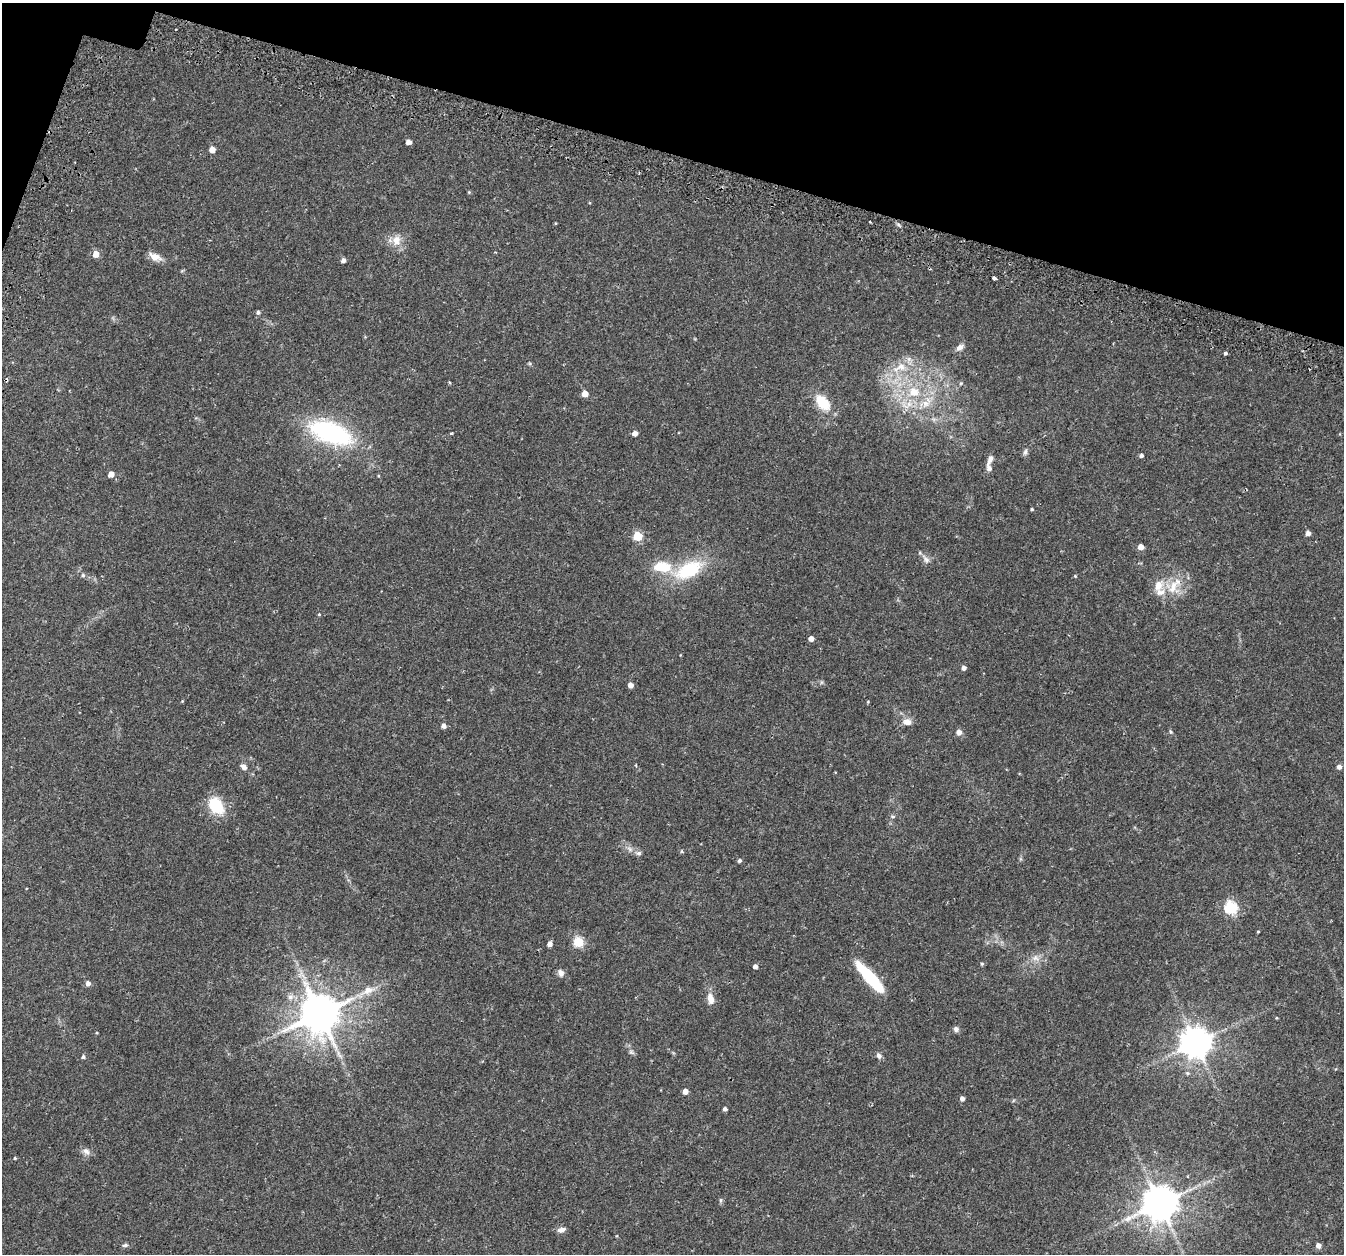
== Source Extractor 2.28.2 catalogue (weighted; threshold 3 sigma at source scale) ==
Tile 2 of 4 x 4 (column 2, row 1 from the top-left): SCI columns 1411-2752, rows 4049-5300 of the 5514 x 5654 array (HDU 1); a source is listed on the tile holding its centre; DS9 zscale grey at full resolution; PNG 1346 x 1256 px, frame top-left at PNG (2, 3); no overlay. Shown black and unused: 13% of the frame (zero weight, under 2 of 3 exposures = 5% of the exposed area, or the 3 px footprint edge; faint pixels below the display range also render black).
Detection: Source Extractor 2.28.2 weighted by HDU 2 'WHT'; one run over the whole footprint, this tile lists its part. Background 0.0481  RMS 0.0041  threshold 0.0184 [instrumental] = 3 sigma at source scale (4.5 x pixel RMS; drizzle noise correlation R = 1.50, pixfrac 1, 0.0396/0.0396 arcsec/px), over >= 5 px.
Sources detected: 90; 1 cosmic-ray / hot-pixel residue — not listed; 5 inside a brighter listed object's ellipse — not listed separately; the other 84 listed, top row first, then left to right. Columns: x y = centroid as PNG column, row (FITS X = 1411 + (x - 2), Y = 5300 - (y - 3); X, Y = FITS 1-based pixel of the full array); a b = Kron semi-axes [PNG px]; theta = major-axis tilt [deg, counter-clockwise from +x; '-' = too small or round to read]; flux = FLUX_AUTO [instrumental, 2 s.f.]
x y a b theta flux
408 142 5 4 - 2.3
212 149 5 5 - 3.5
469 192 5 4 - 0.39
870 222 3 2 - 0.31
898 224 6 4 -19 0.66
396 240 15 12 84 4.6
96 254 5 5 - 4.4
155 257 16 8 -25 3.6
343 260 5 4 - 1.5
994 278 4 3 - 2
258 312 6 5 - 0.79
959 347 10 7 40 1.9
1226 353 4 3 - 1.8
901 367 16 12 0 6.2
961 383 5 4 - 0.44
914 392 16 14 -18 9.3
585 394 5 5 - 5
822 402 22 13 -49 9.6
926 404 13 11 22 4.4
331 433 48 22 -20 52
635 433 5 5 - 2.2
451 434 4 3 - 0.42
1025 452 9 5 74 1
1141 456 4 4 - 1
990 460 15 6 66 1.9
111 474 5 4 - 3.4
1032 509 4 3 - 0.45
1308 533 4 4 - 1.9
638 536 5 5 - 18
1141 547 4 4 - 3.2
926 559 14 7 -48 1.8
689 570 40 19 27 22
83 575 6 5 - 0.67
1075 576 4 3 - 0.35
1158 585 17 12 66 5.2
1173 586 25 10 60 7.4
319 614 4 4 - 0.34
811 638 5 4 - 2
964 668 5 4 - 1.6
631 685 5 5 - 2.1
182 701 4 4 - 0.32
907 722 10 8 -9 2.8
443 726 5 5 - 1.6
959 732 5 5 - 2.5
1170 732 6 5 - 0.6
244 767 10 7 -43 1.6
1339 767 5 5 - 1.6
216 806 22 15 -53 13
893 816 6 3 18 0.54
630 849 9 6 -37 1.6
682 851 6 4 -89 0.43
639 853 8 6 0 1
1020 859 6 4 72 0.58
739 860 5 4 - 0.78
1231 908 6 6 - 48
1258 931 4 3 - 0.32
578 942 5 5 - 25
550 944 5 4 - 1.9
1035 958 12 9 -19 2.6
982 964 5 4 - 0.48
755 966 4 4 - 1.7
560 973 10 7 -76 1.7
870 977 39 10 -48 20
88 983 5 5 - 1.7
368 990 19 11 23 5
290 997 9 8 - 2
710 998 15 8 -76 3.3
320 1013 11 11 - 1400
1276 1018 4 3 - 0.3
956 1029 7 6 - 1.2
1196 1043 9 9 - 700
631 1052 9 4 -35 0.93
879 1055 7 7 - 1.3
83 1057 5 5 - 0.82
685 1091 4 4 - 3
962 1098 5 4 - 1.6
725 1109 4 4 - 1.1
86 1151 12 8 -42 2
15 1158 4 3 - 0.36
721 1200 6 4 90 0.6
1160 1203 10 10 - 1000
561 1230 10 6 16 1.8
125 1245 8 5 10 0.85
1318 1245 5 5 - 1.9